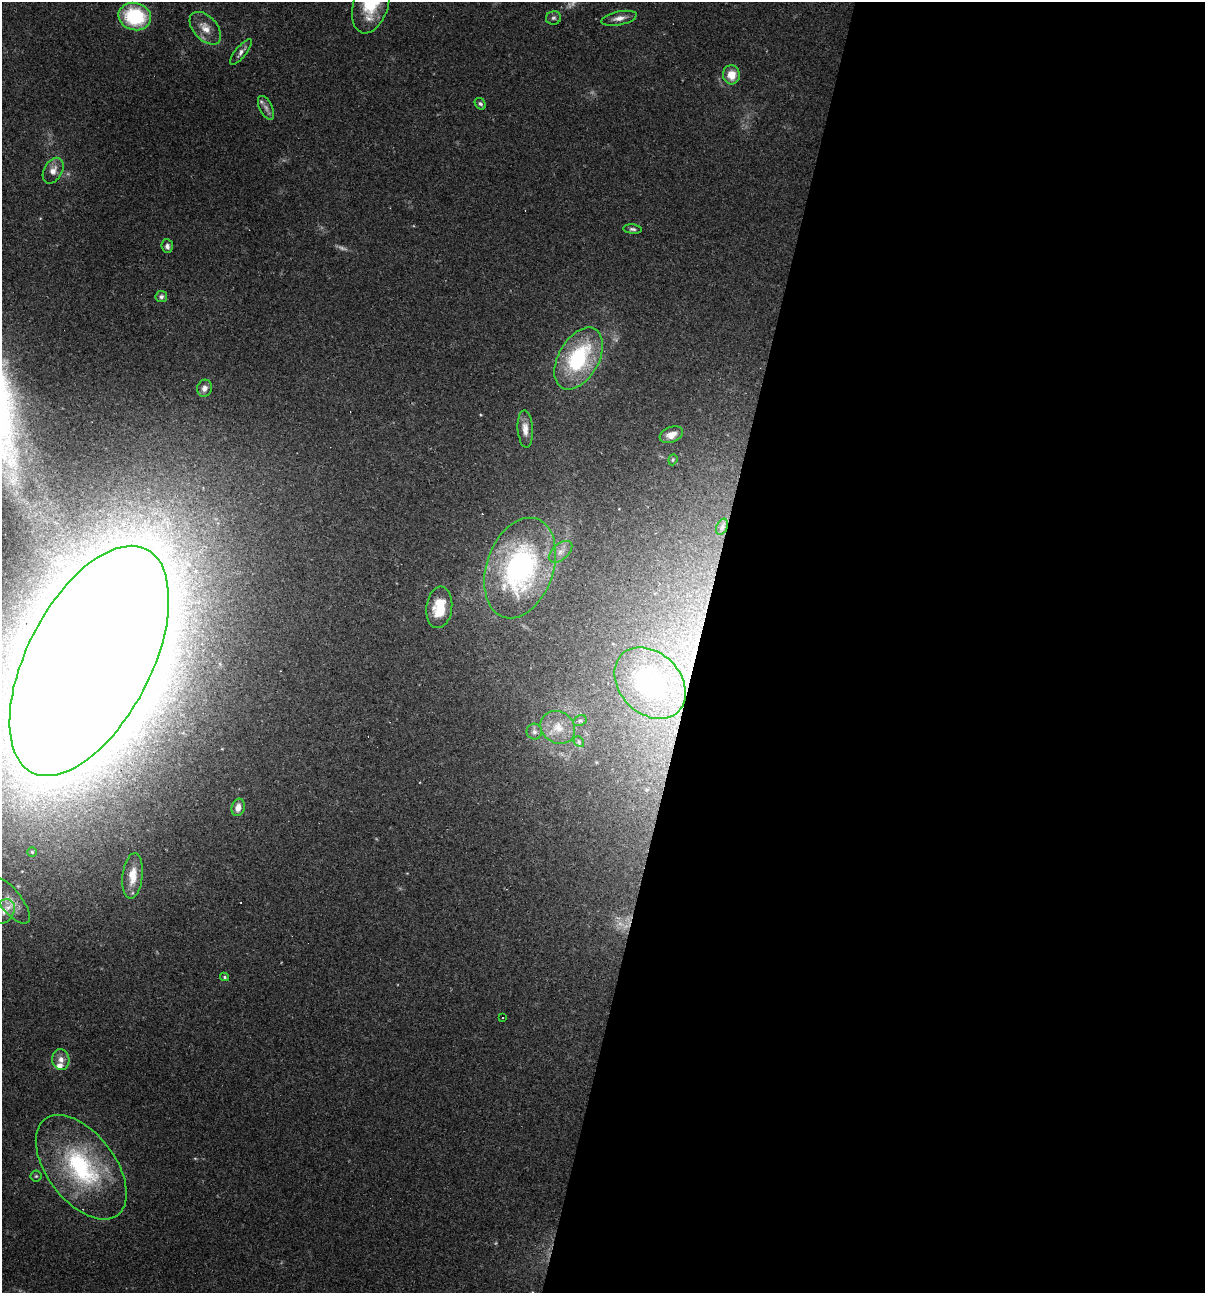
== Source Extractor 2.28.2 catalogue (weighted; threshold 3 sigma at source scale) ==
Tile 12 of 4 x 4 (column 4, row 3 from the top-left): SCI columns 3859-5061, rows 1292-2582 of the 5184 x 5165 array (HDU 1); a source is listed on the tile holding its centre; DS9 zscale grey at full resolution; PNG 1207 x 1295 px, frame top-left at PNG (2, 2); each listed source drawn as its Kron ellipse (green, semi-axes under 4 px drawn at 4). Shown black and unused: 42% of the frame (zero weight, under 2 of 3 exposures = <1% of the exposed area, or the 3 px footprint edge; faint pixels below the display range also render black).
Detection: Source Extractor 2.28.2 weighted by HDU 2 'WHT'; one run over the whole footprint, this tile lists its part. Background 0.0493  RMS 0.005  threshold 0.0227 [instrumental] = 3 sigma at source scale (4.5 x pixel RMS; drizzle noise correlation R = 1.50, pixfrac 1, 0.05/0.05 arcsec/px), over >= 5 px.
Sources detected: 47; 6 too faint to see at this stretch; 2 cosmic-ray / hot-pixel residue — neither listed nor drawn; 1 inside a brighter listed object's ellipse — not listed separately; the other 38 listed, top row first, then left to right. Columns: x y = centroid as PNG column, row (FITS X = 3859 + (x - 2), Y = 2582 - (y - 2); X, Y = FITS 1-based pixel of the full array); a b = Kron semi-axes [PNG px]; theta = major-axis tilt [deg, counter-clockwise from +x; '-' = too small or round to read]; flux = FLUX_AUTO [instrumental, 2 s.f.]
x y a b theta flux
371 4 30 17 72 25
135 16 16 13 -14 37
553 18 8 6 13 1.5
619 18 18 6 11 3.6
205 28 19 11 -48 6.7
241 52 16 5 51 2.3
731 75 9 8 - 7.3
480 104 6 5 - 1.1
266 108 13 6 -64 2.5
53 171 14 9 61 4.5
632 229 9 4 -5 1.3
167 246 7 5 -84 1.7
161 297 6 5 - 1.4
579 359 34 20 60 52
204 388 8 7 - 2.5
525 429 18 7 -86 4.5
671 435 12 7 21 4.7
673 460 6 4 70 0.73
722 527 8 5 65 1.4
560 552 14 8 41 3.7
520 568 52 33 71 110
439 607 21 13 83 16
89 661 125 62 63 6900
650 683 40 30 -45 85
580 721 7 5 27 1
558 727 18 15 -37 9
534 732 8 7 - 2
579 742 6 4 -48 0.85
238 807 9 6 75 4
32 852 5 4 - 0.74
133 876 23 10 83 8.1
10 900 28 11 -51 7
4 911 13 10 58 3.7
224 977 4 3 - 0.68
502 1018 2 2 - 0.46
61 1059 10 8 -80 3.4
81 1167 60 34 -53 69
36 1176 5 5 - 0.75
Overlapping masked pixels (flux is a lower limit): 2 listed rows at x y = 89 661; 650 683
Isophote crosses this tile's border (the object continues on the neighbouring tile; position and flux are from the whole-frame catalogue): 2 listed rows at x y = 371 4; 89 661